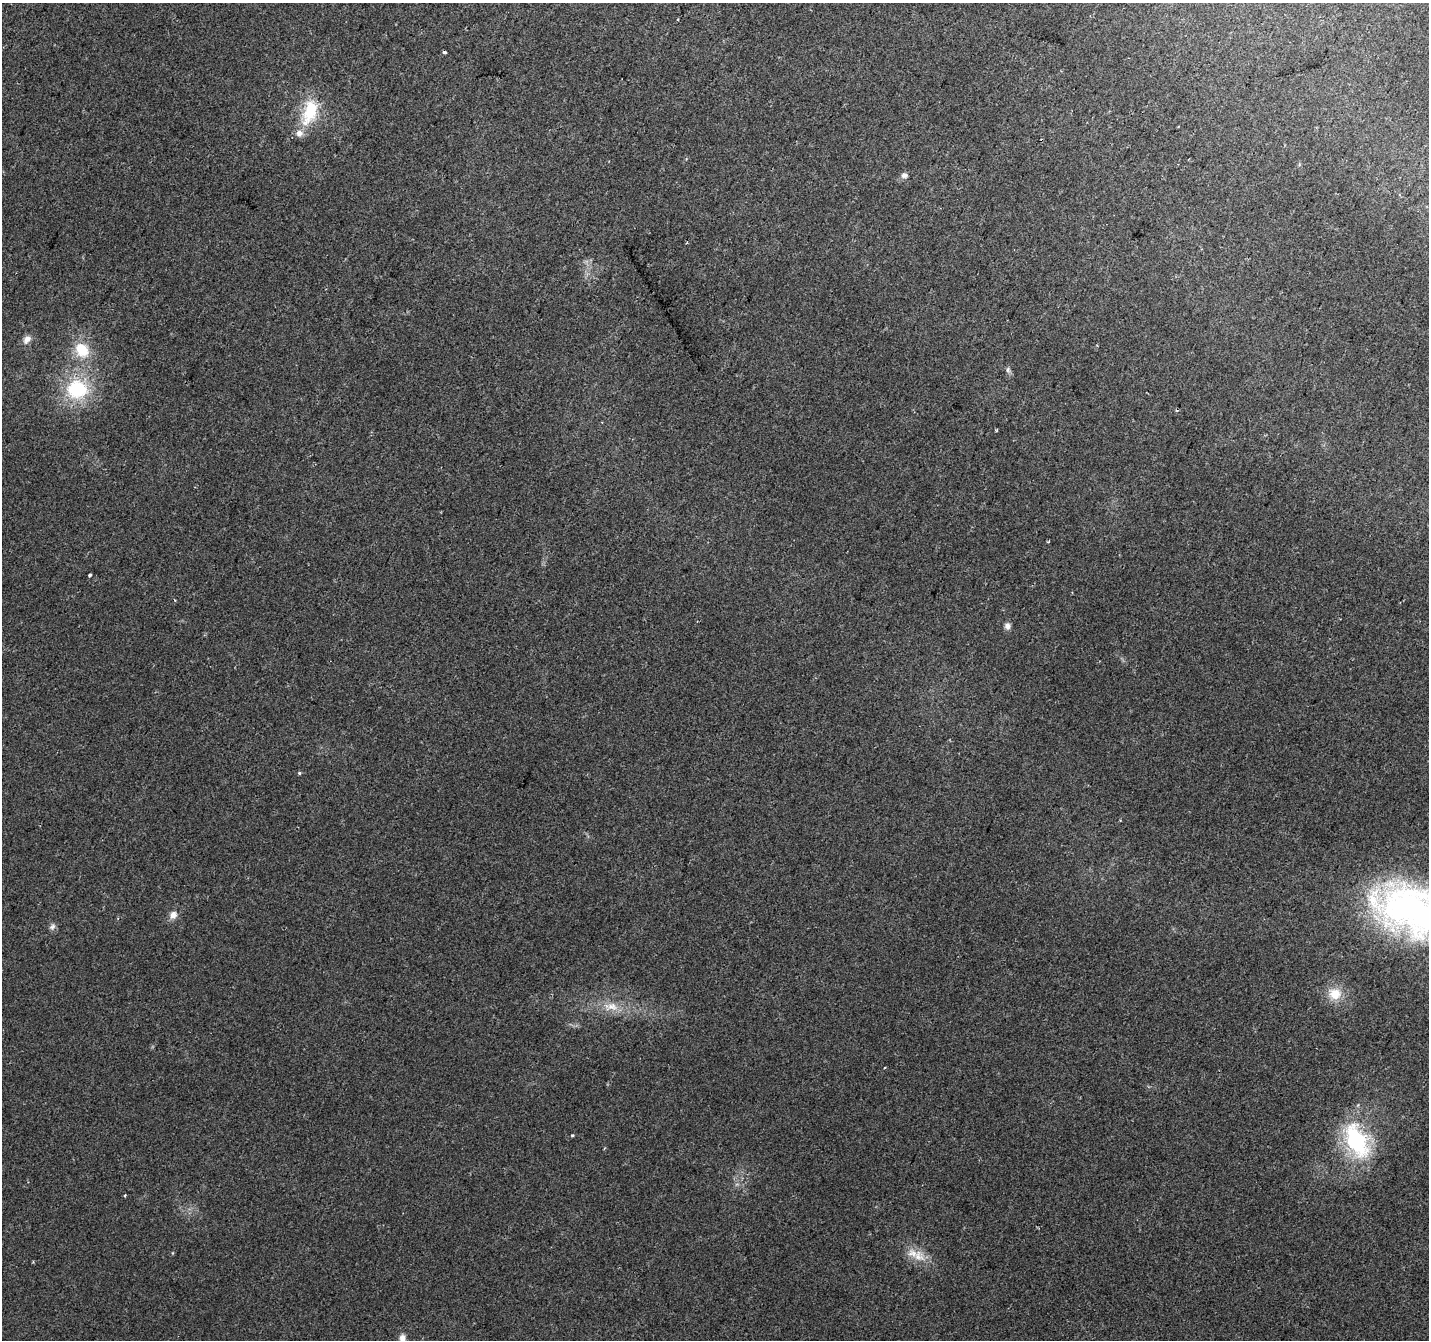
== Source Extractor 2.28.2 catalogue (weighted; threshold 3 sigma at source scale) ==
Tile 10 of 4 x 4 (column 2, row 3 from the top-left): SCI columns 1428-2854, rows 1541-2878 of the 5715 x 5822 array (HDU 1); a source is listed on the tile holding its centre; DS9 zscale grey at full resolution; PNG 1431 x 1342 px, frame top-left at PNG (2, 3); no overlay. Shown black and unused: <1% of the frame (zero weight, under 2 of 3 exposures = <1% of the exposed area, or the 3 px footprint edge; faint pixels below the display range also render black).
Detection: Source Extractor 2.28.2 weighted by HDU 2 'WHT'; one run over the whole footprint, this tile lists its part. Background 0.0438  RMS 0.0065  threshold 0.0293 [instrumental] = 3 sigma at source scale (4.5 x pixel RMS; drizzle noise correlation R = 1.50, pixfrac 1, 0.0396/0.0396 arcsec/px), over >= 5 px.
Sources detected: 24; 2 cosmic-ray / hot-pixel residue — not listed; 1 inside a brighter listed object's ellipse — not listed separately; the other 21 listed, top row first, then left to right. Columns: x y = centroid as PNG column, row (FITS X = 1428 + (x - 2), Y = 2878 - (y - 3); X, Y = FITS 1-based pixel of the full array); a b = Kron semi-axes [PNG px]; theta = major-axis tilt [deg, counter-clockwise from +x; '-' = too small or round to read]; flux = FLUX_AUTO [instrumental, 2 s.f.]
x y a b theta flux
444 52 4 3 - 3.3
310 112 37 18 73 28
904 175 9 7 7 2.5
27 339 12 8 47 4
82 350 17 14 -51 19
1008 370 7 6 - 1.6
77 389 23 20 5 44
1049 541 3 3 - 0.72
90 575 3 3 - 2.9
1007 626 8 7 - 2.9
299 773 5 4 - 0.75
1409 909 82 55 -16 230
173 915 8 7 - 4.7
52 927 10 7 55 2.2
1335 994 17 15 2 13
612 1006 18 11 -20 9.1
572 1135 4 3 - 0.77
1357 1141 47 25 -64 64
125 1195 3 3 - 0.73
918 1256 17 15 -3 11
402 1338 11 7 -84 3.6
Isophote crosses this tile's border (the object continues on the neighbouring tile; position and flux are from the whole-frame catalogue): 2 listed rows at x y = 1409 909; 402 1338